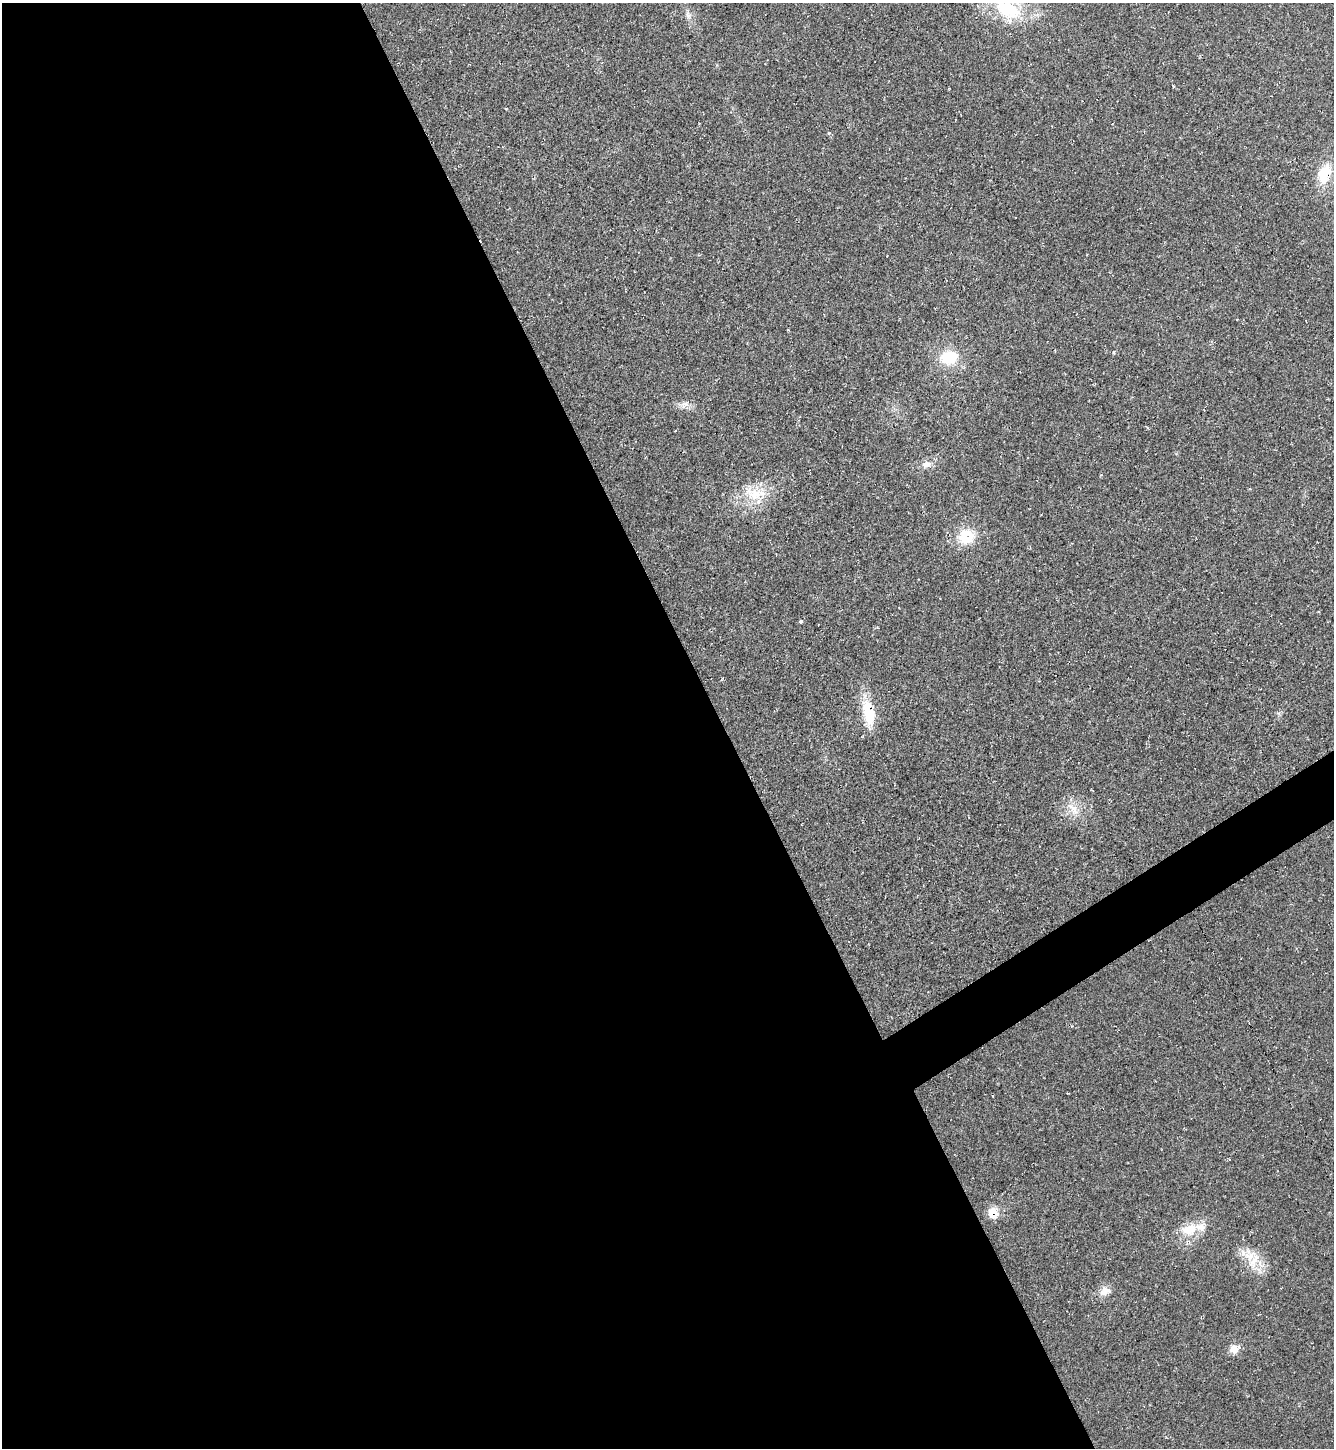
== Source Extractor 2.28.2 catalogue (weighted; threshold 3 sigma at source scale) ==
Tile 9 of 4 x 4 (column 1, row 3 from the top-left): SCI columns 292-1623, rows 1447-2892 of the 5774 x 5783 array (HDU 1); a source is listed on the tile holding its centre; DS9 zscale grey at full resolution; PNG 1336 x 1450 px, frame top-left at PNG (2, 3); no overlay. Shown black and unused: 56% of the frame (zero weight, under 2 of 3 exposures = <1% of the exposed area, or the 3 px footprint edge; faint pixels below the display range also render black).
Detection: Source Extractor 2.28.2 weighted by HDU 2 'WHT'; one run over the whole footprint, this tile lists its part. Background 0.0196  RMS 0.0059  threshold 0.0267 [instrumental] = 3 sigma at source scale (4.5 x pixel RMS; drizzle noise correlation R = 1.50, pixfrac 1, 0.05/0.05 arcsec/px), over >= 5 px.
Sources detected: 21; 2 inside a brighter listed object's ellipse — not listed separately; the other 19 listed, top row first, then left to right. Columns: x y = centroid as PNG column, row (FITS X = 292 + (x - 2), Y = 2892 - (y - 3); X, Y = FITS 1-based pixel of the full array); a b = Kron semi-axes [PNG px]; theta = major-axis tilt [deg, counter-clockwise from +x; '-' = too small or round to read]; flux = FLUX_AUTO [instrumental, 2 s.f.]
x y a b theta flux
1008 9 40 22 -26 35
688 15 11 7 -63 2.8
506 109 4 3 - 0.44
1324 174 25 14 72 17
1113 352 5 4 - 0.68
949 357 23 17 10 20
685 404 14 9 31 3.9
926 464 13 9 4 3.9
755 494 34 17 -8 19
966 536 19 17 11 18
918 579 3 2 - 0.33
801 621 3 3 - 1.8
868 713 37 14 -79 20
1074 809 19 11 -68 8
993 1213 15 13 -90 7.1
1189 1229 27 16 14 14
1249 1256 23 20 -69 14
1105 1291 16 11 16 5.7
1234 1349 13 11 25 5.4
Isophote crosses this tile's border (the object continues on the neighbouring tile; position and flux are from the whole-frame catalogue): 1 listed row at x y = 1008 9
Unlisted compact peaks at least as high as the median listed source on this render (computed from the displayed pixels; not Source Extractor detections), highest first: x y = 829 133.